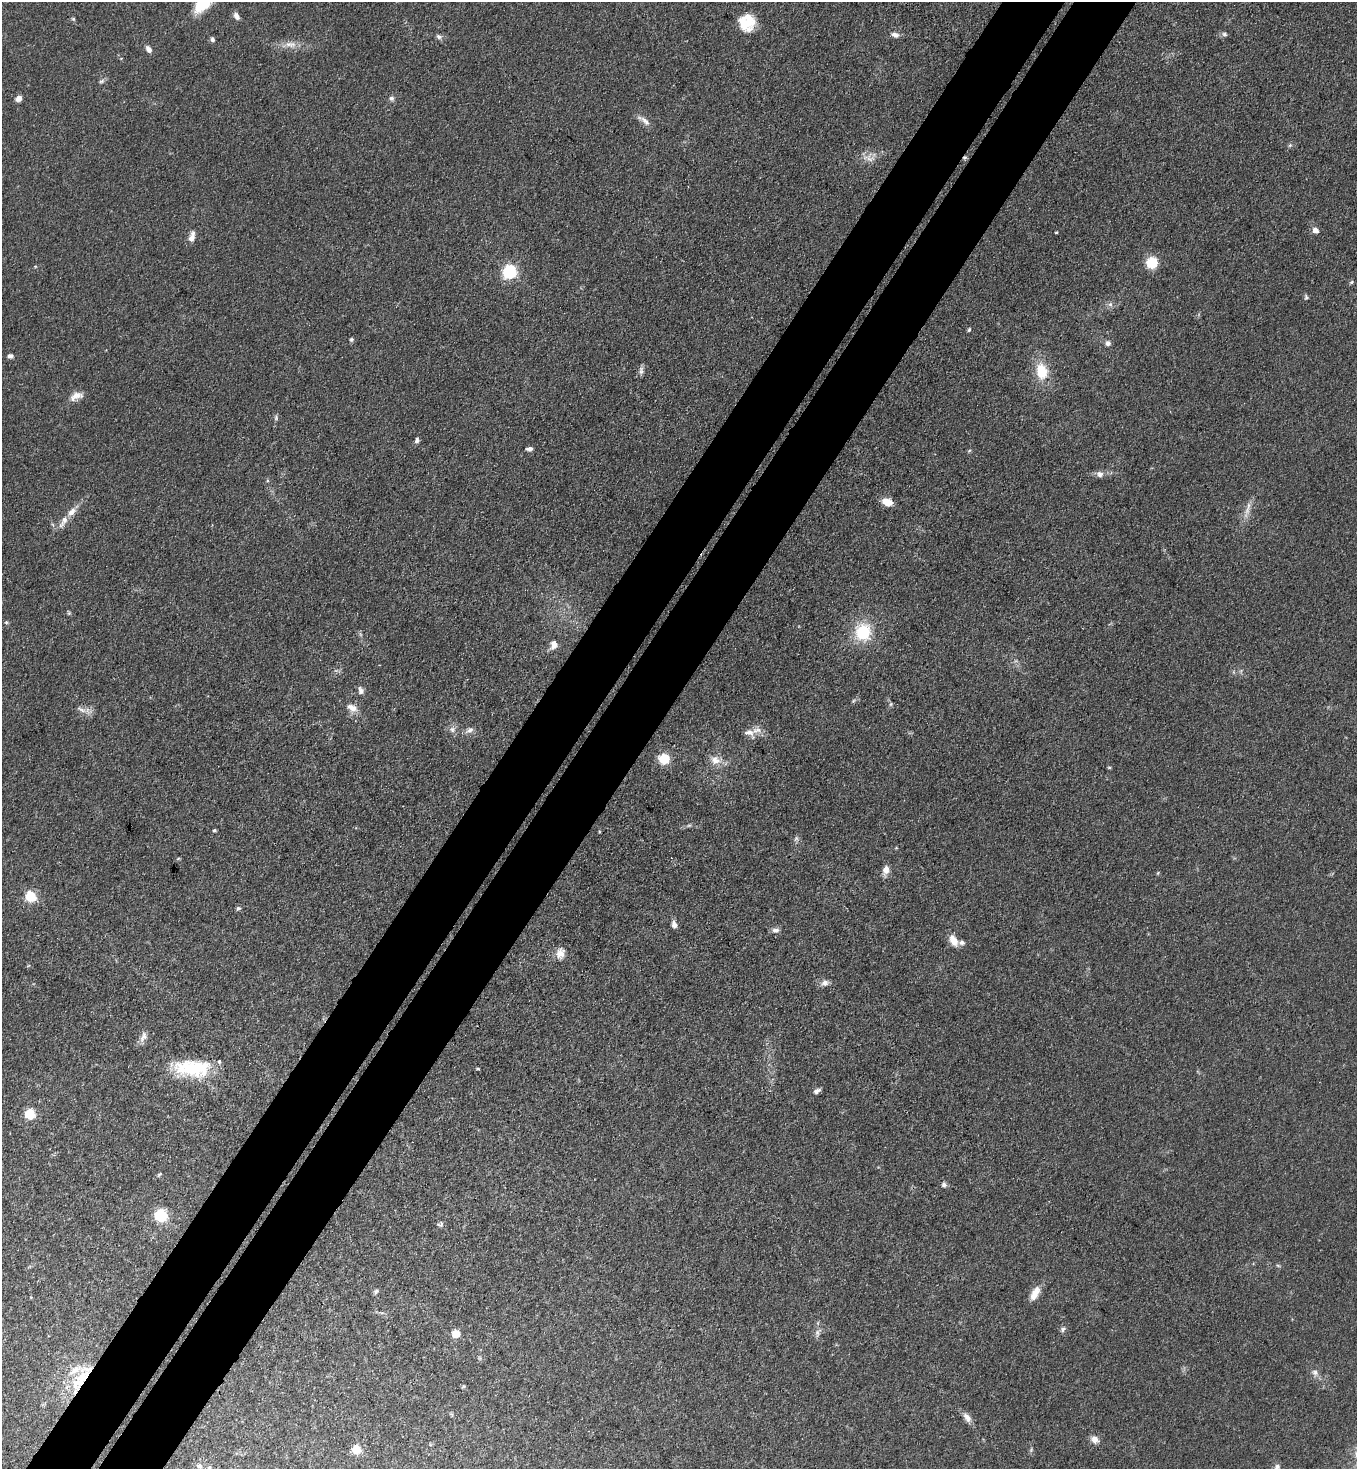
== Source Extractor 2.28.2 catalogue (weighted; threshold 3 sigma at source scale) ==
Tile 7 of 4 x 4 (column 3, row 2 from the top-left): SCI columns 2912-4266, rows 2973-4439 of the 5963 x 5945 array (HDU 1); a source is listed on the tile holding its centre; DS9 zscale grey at full resolution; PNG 1359 x 1471 px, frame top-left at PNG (2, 2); no overlay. Shown black and unused: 9% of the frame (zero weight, under 3 of 4 exposures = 5% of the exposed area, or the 3 px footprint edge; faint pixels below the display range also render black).
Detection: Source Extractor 2.28.2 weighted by HDU 2 'WHT'; one run over the whole footprint, this tile lists its part. Background 0.104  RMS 0.0074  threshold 0.0334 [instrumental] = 3 sigma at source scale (4.5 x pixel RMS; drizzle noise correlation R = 1.50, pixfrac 1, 0.05/0.05 arcsec/px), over >= 5 px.
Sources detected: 97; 1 cosmic-ray / hot-pixel residue — not listed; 7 inside a brighter listed object's ellipse — not listed separately; the other 89 listed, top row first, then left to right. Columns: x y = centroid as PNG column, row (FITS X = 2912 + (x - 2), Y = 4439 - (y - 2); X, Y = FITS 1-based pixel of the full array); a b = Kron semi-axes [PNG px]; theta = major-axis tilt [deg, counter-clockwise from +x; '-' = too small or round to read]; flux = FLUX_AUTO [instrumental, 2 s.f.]
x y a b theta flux
236 16 9 6 -61 3.6
73 19 5 4 - 1
747 22 18 17 - 19
1224 34 6 6 - 1.9
895 35 11 7 -22 3.2
439 37 9 6 -23 2.3
212 39 5 5 - 2
289 44 13 8 -11 5.8
148 49 9 6 -54 3.3
101 81 8 5 20 1.6
19 98 7 6 - 4.1
392 98 7 7 - 2.1
645 121 18 7 -39 4.7
1290 145 6 4 44 1.1
869 158 19 11 -9 7.4
1315 230 5 5 - 7.2
1056 232 3 2 - 0.71
192 237 13 6 73 5.2
1152 263 10 10 - 19
35 266 5 3 - 0.63
510 272 6 6 - 160
1352 282 6 4 29 1.2
1306 297 8 5 -84 1.3
1110 304 7 6 - 2.1
969 330 5 4 - 1
351 339 6 5 - 1.2
1108 343 6 6 - 3
10 356 7 5 5 2.3
641 371 11 6 86 2.6
1042 371 18 12 -79 20
76 396 18 9 22 6.4
276 418 7 5 73 1.5
417 440 7 5 70 1.9
529 449 8 5 5 2.6
969 451 6 4 20 0.9
1100 474 8 8 - 3.9
887 502 10 7 -21 11
1248 509 25 5 75 6.1
63 521 20 7 61 6.2
69 613 5 5 - 1
6 622 5 5 - 1
863 632 19 17 -88 32
554 644 10 7 66 5.9
360 690 11 7 -71 3
891 704 6 5 - 1.2
352 708 16 9 -28 6.4
81 709 15 5 -34 3.7
452 729 9 8 - 3.1
470 730 11 7 28 3.5
749 732 14 9 -14 5.5
664 759 8 7 - 25
715 760 16 12 -23 7.8
1109 767 5 3 - 0.78
689 825 7 4 18 1.2
214 830 5 4 - 0.99
796 838 7 4 -72 1.4
886 870 11 7 79 5.7
1158 873 5 3 - 0.75
30 896 8 7 - 26
238 908 6 5 - 1.5
674 925 8 6 -78 3.7
775 930 10 6 9 3
954 940 16 9 -63 7.2
560 953 14 11 76 6.4
825 983 10 7 29 3.5
143 1037 16 7 68 4.2
193 1068 43 19 -2 46
478 1069 6 3 -1 0.78
817 1091 8 5 27 2.7
30 1114 5 5 - 56
159 1174 8 3 48 1.1
944 1185 7 6 - 2.3
161 1215 7 7 - 48
440 1224 9 6 22 1.8
1278 1265 6 4 -3 0.99
376 1291 6 5 - 1.7
1035 1293 19 9 63 8.6
1063 1329 8 6 55 1.9
817 1333 14 7 68 3.5
456 1334 7 7 - 11
1315 1372 10 7 -32 3.2
79 1381 38 14 61 29
463 1386 5 4 - 0.81
967 1417 16 7 -51 4.8
1094 1439 9 8 - 5.3
356 1449 9 8 - 11
199 1466 8 6 -22 2.3
209 1467 6 4 46 0.94
1277 1467 9 7 53 2.5
Overlapping masked pixels (flux is a lower limit): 1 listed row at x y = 79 1381
Isophote crosses this tile's border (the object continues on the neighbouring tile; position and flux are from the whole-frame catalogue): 1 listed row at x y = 1277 1467